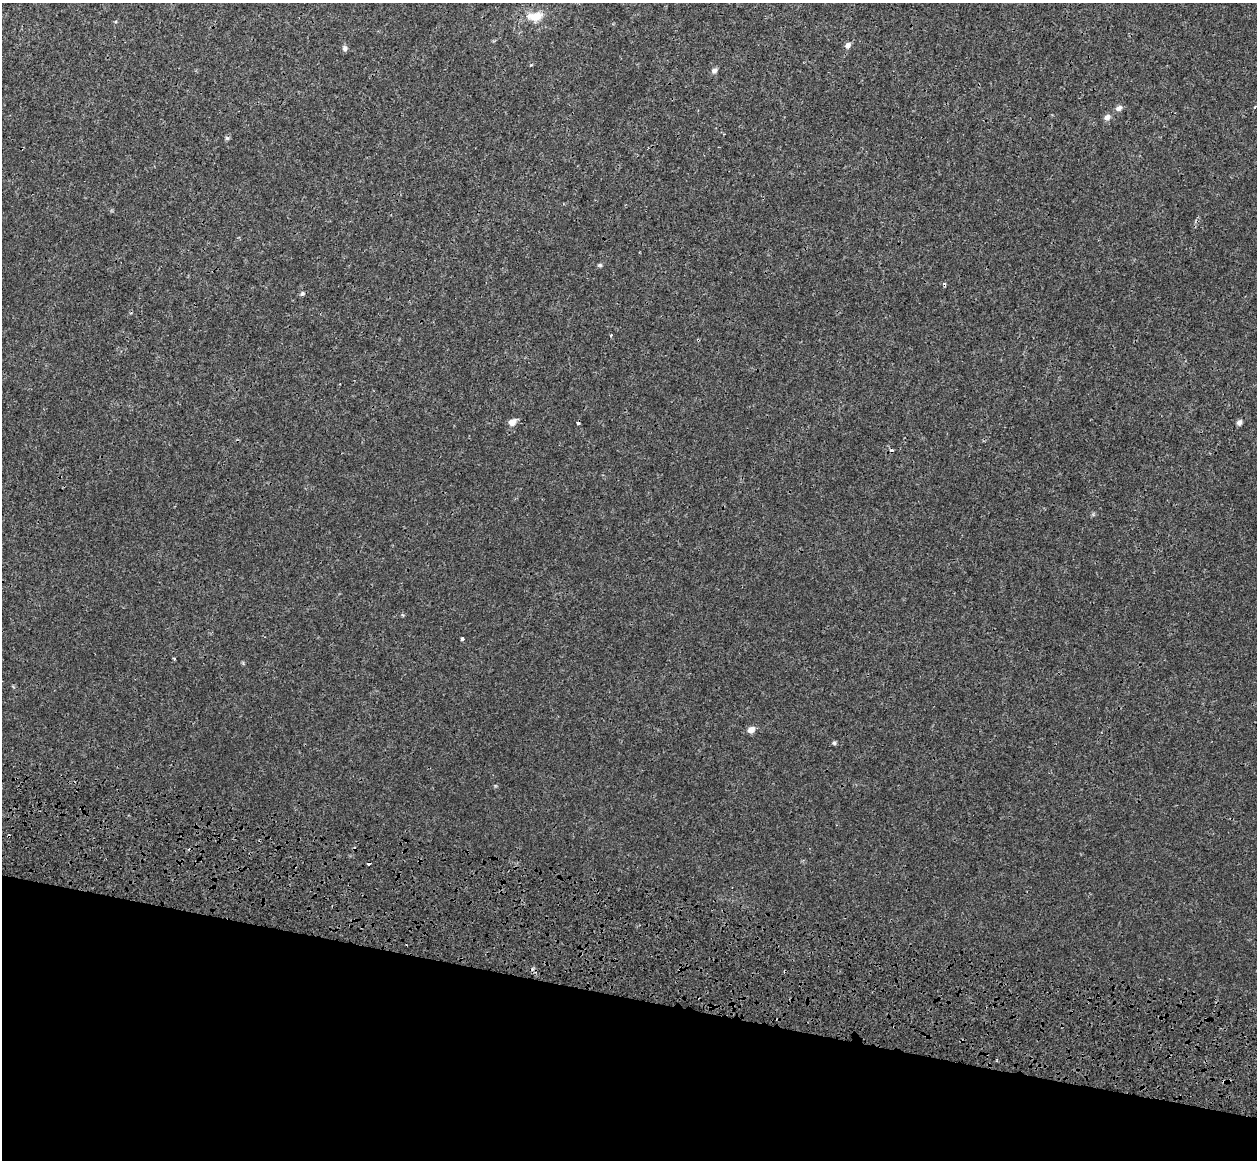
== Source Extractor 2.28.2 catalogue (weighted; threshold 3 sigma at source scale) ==
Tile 15 of 4 x 4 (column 3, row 4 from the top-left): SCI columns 2656-3910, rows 615-1772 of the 5358 x 5763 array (HDU 1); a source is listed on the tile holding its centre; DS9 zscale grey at full resolution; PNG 1259 x 1162 px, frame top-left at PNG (2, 3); no overlay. Shown black and unused: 15% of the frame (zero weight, under 3 of 4 exposures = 17% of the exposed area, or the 3 px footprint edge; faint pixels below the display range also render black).
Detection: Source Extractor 2.28.2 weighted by HDU 2 'WHT'; one run over the whole footprint, this tile lists its part. Background 3.37e-04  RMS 0.0013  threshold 0.00577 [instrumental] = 3 sigma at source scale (4.5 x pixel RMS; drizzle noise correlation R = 1.50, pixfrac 1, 0.0396/0.0396 arcsec/px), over >= 5 px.
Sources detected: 22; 6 cosmic-ray / hot-pixel residue — not listed; the other 16 listed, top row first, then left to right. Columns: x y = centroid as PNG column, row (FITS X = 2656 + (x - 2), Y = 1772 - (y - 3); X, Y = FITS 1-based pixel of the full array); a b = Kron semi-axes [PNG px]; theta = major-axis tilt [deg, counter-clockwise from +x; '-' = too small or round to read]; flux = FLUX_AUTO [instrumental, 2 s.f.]
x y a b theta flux
535 16 23 12 7 2.1
848 45 8 7 - 0.46
345 48 7 7 - 0.35
714 71 8 7 - 0.38
1119 108 9 7 38 0.47
1107 117 9 7 32 0.51
227 138 6 6 - 0.22
600 265 6 5 - 0.19
302 293 7 4 53 0.21
611 335 3 3 - 0.13
512 422 9 7 35 0.89
1239 422 7 5 62 0.36
462 639 3 3 - 0.36
174 659 4 3 - 0.14
751 730 8 7 - 0.73
834 743 6 5 - 0.19